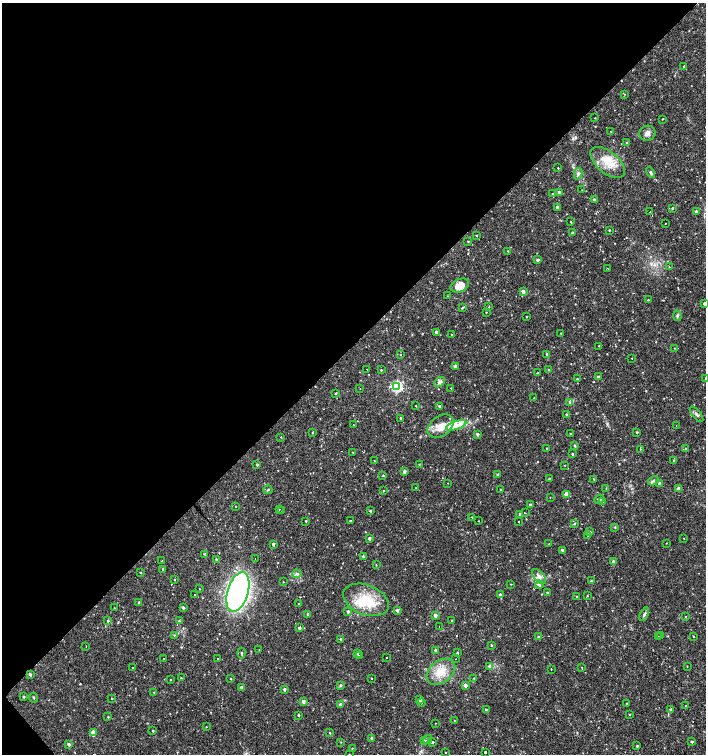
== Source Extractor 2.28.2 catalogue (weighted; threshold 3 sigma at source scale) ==
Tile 5 of 4 x 4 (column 1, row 2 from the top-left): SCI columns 212-1619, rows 3008-4510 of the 5991 x 6017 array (HDU 1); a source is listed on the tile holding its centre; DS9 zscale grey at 2 x 2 block average (1 PNG px = mean of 2 x 2 image px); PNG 708 x 756 px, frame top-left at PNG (2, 3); each listed source drawn as its Kron ellipse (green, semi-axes under 4 px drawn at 4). Shown black and unused: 46% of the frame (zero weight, under 2 of 3 exposures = <1% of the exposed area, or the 3 px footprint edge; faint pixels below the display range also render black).
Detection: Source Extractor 2.28.2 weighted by HDU 2 'WHT'; one run over the whole footprint, this tile lists its part. Background 0.0173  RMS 0.0019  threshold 0.00854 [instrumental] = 3 sigma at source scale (4.5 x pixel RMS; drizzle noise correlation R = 1.50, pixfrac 1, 0.0396/0.0396 arcsec/px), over >= 5 px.
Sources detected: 261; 21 cosmic-ray / hot-pixel residue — neither listed nor drawn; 7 inside a brighter listed object's ellipse — not listed separately; the other 233 listed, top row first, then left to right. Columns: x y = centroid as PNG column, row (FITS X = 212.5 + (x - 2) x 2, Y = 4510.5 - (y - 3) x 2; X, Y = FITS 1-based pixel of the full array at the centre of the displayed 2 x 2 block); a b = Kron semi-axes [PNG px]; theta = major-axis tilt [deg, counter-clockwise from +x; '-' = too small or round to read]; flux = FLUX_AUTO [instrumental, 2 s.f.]
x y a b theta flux
684 66 2 2 - 1
625 94 2 2 - 0.2
595 118 2 2 - 0.19
662 119 2 2 - 0.18
611 131 2 2 - 0.25
647 133 8 7 - 1.9
627 143 2 2 - 0.6
608 163 20 10 -39 9.5
558 168 2 2 - 0.28
650 172 5 3 - 0.99
578 174 6 4 79 1
582 190 2 2 - 0.14
559 192 2 2 - 1.9
552 194 2 2 - 0.65
594 200 2 2 - 1.4
557 207 2 2 - 2.4
672 208 2 2 - 1.1
696 211 2 2 - 0.84
650 212 2 2 - 0.14
571 222 2 2 - 0.32
665 224 2 2 - 0.17
609 230 2 2 - 0.29
572 233 2 2 - 0.71
477 235 2 2 - 0.29
468 241 3 2 - 0.35
508 251 2 2 - 0.22
538 260 2 2 - 1.6
669 267 3 2 - 0.24
608 268 2 2 - 0.15
460 286 10 6 23 5.7
523 292 3 2 - 3
447 296 2 2 - 0.22
648 300 2 2 - 0.3
704 303 2 2 - 1.6
489 307 2 2 - 0.18
462 308 4 2 - 0.31
486 312 2 2 - 0.21
677 316 5 3 - 0.67
526 317 2 2 - 0.25
436 332 2 2 - 1.4
561 333 2 2 - 0.27
452 334 2 2 - 0.24
599 346 2 2 - 0.24
674 348 2 2 - 0.18
547 354 2 2 - 0.49
401 355 2 2 - 0.24
632 358 2 2 - 0.15
455 366 4 3 - 1.1
367 369 2 2 - 1.2
381 370 3 3 - 0.36
549 370 2 2 - 1.2
537 373 3 2 - 0.23
599 377 2 2 - 1.9
705 378 2 2 - 0.22
577 379 2 2 - 0.38
440 382 6 4 38 1.3
397 386 4 3 - 72
451 388 2 2 - 0.86
360 389 2 2 - 0.92
336 393 3 2 - 0.4
534 398 2 2 - 0.22
570 402 4 4 - 0.73
416 406 2 2 - 0.23
439 406 2 2 - 0.95
566 414 2 2 - 0.42
696 414 9 3 -51 0.93
401 418 2 2 - 0.72
353 425 2 2 - 0.97
456 425 10 3 17 2.7
441 426 14 10 38 6
676 426 2 2 - 0.62
313 432 2 2 - 0.46
637 432 2 2 - 0.49
477 434 3 2 - 1
570 434 2 2 - 0.54
281 437 2 2 - 0.21
575 445 4 3 - 0.43
547 448 2 2 - 0.65
685 448 2 2 - 0.17
640 449 2 2 - 0.16
353 452 2 2 - 0.22
572 454 2 2 - 0.54
673 460 3 2 - 0.3
374 461 2 2 - 0.18
419 464 2 2 - 0.27
257 465 2 2 - 0.83
565 465 2 2 - 0.19
404 471 3 2 - 1.7
497 475 2 2 - 0.89
383 476 3 2 - 0.34
549 479 2 2 - 0.54
594 479 2 2 - 0.23
653 481 5 3 - 0.69
448 483 2 2 - 0.14
659 483 2 2 - 1.8
416 488 2 2 - 0.18
606 488 2 2 - 0.32
679 489 2 2 - 4.4
268 490 4 3 - 0.46
383 490 2 2 - 0.24
501 490 2 2 - 0.28
566 494 3 2 - 4.2
550 497 2 2 - 0.14
599 499 5 3 - 0.9
603 501 3 2 - 1.5
530 505 2 2 - 0.68
235 506 2 2 - 0.19
279 509 2 2 - 0.18
282 511 2 2 - 0.19
370 511 3 2 - 0.54
525 513 2 2 - 0.56
520 515 3 2 - 1.8
472 517 2 2 - 0.19
306 521 3 2 - 0.38
350 521 2 2 - 0.75
478 521 2 2 - 0.15
518 522 2 2 - 0.91
574 523 3 2 - 0.28
615 527 3 2 - 0.32
589 532 3 2 - 1.3
588 536 3 3 - 0.48
369 538 2 2 - 1.8
684 538 2 2 - 0.17
666 543 2 2 - 0.18
273 544 3 2 - 0.93
549 544 2 2 - 0.28
563 550 2 2 - 1.7
205 554 3 2 - 0.45
363 557 3 2 - 0.43
216 559 3 3 - 0.47
255 559 2 2 - 2.3
162 561 2 2 - 0.21
613 561 2 2 - 1.7
376 565 3 2 - 0.21
163 569 2 2 - 0.37
140 572 2 2 - 0.25
297 574 5 4 - 0.94
539 576 9 5 -47 2.1
174 580 2 2 - 0.2
591 581 2 2 - 1.2
283 582 2 2 - 0.17
511 584 3 2 - 0.2
539 585 4 3 - 0.71
199 589 2 2 - 0.19
238 592 21 10 73 260
547 592 2 2 - 0.54
194 595 2 2 - 0.3
500 595 2 2 - 1.3
587 596 3 2 - 0.18
577 597 2 2 - 0.38
366 600 24 15 -21 14
139 602 2 2 - 0.9
299 603 2 2 - 0.48
114 608 2 2 - 0.18
183 608 2 2 - 1.3
397 610 3 2 - 1.3
348 611 2 2 - 1.4
644 614 7 3 65 0.84
307 615 2 2 - 6.8
435 615 3 2 - 2.1
686 617 2 2 - 0.3
452 620 2 2 - 0.41
108 621 3 3 - 0.5
179 621 4 3 - 0.48
439 626 2 2 - 0.44
299 628 3 2 - 1.5
174 635 2 2 - 0.28
661 635 2 2 - 0.27
658 636 2 2 - 0.27
539 637 3 3 - 1.2
694 637 2 2 - 0.35
341 639 2 2 - 0.97
86 646 2 2 - 0.38
491 646 3 2 - 0.39
259 650 2 2 - 0.19
436 650 2 2 - 1.3
241 653 5 2 - 0.51
457 653 2 2 - 0.56
357 654 3 2 - 0.4
360 656 2 2 - 6.8
386 658 2 2 - 0.35
164 659 2 2 - 0.26
218 659 2 2 - 0.22
456 659 2 2 - 0.22
490 666 3 2 - 3.1
687 666 2 2 - 0.16
582 667 3 2 - 0.2
133 668 2 2 - 0.23
551 669 2 2 - 0.23
441 672 16 11 37 7.2
30 674 3 2 - 1.3
181 678 2 2 - 0.35
231 678 2 2 - 0.27
372 678 2 2 - 0.34
474 678 4 2 - 0.27
171 679 2 2 - 0.19
341 685 3 3 - 0.4
465 685 2 2 - 3.2
242 687 3 2 - 3.1
284 689 3 2 - 1.3
154 692 3 2 - 0.3
24 697 3 2 - 0.59
34 698 5 2 - 0.38
112 698 2 2 - 1.7
419 700 3 2 - 2.9
303 701 3 2 - 2.1
421 702 3 2 - 0.42
627 703 2 2 - 0.26
340 705 3 2 - 2.3
686 706 2 2 - 0.39
486 710 2 2 - 1.2
671 710 2 2 - 1.8
629 714 3 2 - 0.29
298 715 2 2 - 0.6
108 717 2 2 - 0.36
454 721 2 2 - 0.22
435 723 2 2 - 0.14
206 727 2 2 - 0.16
153 731 2 2 - 0.48
93 732 3 2 - 4.3
330 733 2 2 - 0.36
372 738 2 2 - 1.4
428 739 5 4 - 0.81
425 741 2 2 - 2
692 741 2 2 - 0.79
341 742 2 2 - 0.21
433 743 2 2 - 1.3
69 744 3 3 - 1.2
637 746 3 2 - 0.44
352 748 2 2 - 0.2
485 752 2 2 - 0.95
445 753 2 2 - 0.17
349 754 2 2 - 0.16
Overlapping masked pixels (flux is a lower limit): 1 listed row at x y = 30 674
Isophote crosses this tile's border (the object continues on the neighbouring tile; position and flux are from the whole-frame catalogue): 2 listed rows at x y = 704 303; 705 378
Diffuse or blended objects may show on this block-average render without a row.